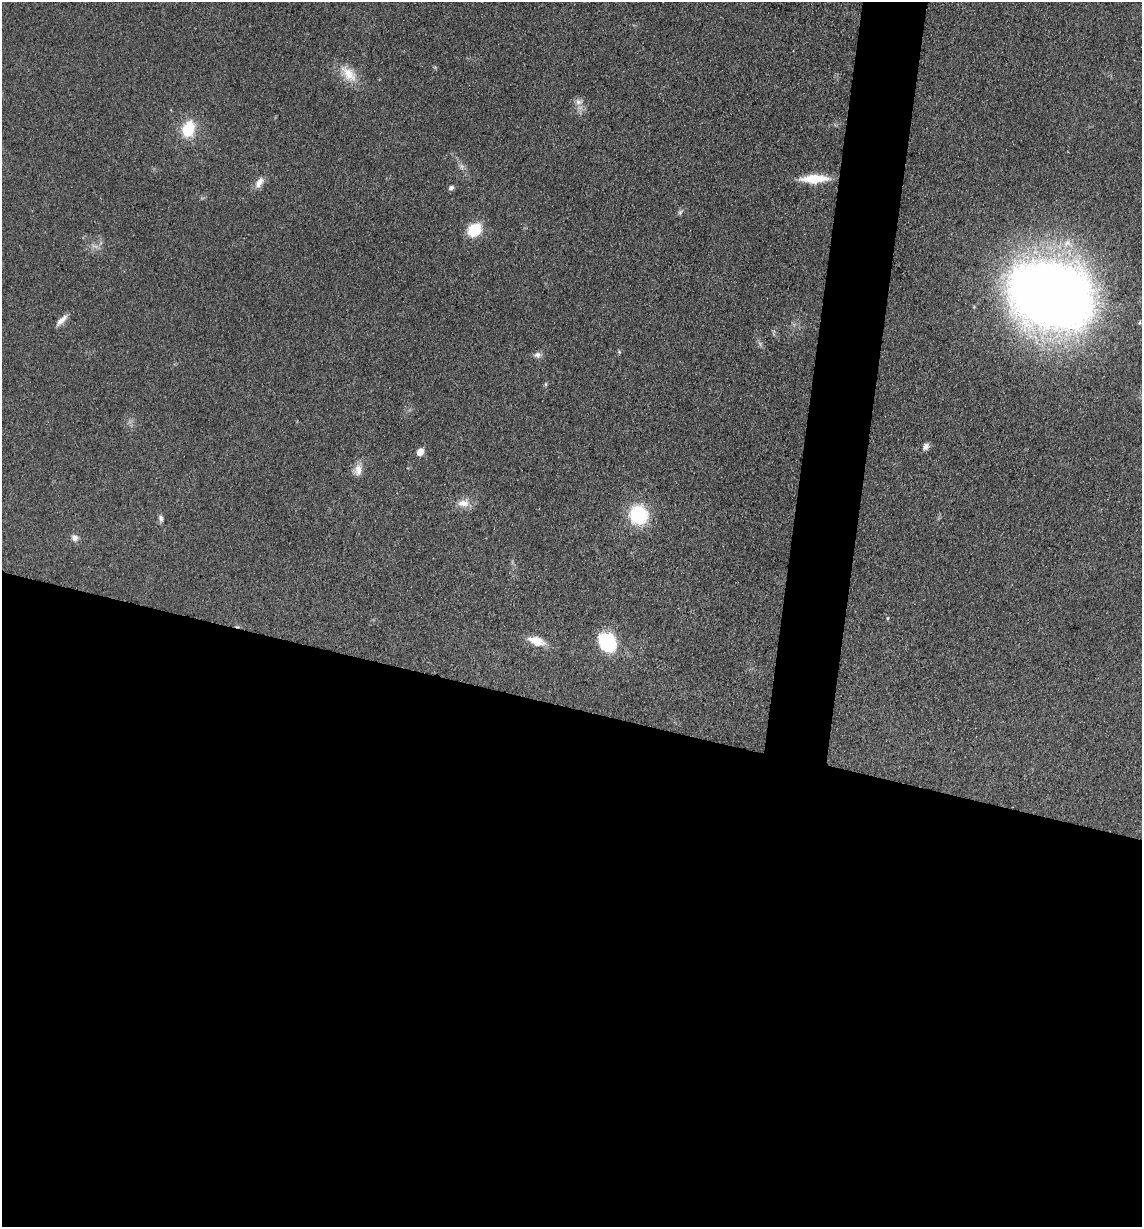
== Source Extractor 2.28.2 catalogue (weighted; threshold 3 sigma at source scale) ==
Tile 14 of 4 x 4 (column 2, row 4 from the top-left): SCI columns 1386-2525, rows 6-1230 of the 4932 x 4909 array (HDU 1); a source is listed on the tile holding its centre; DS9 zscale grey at full resolution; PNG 1144 x 1229 px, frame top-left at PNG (2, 2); no overlay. Shown black and unused: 46% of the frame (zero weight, under 3 of 4 exposures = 1% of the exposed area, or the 3 px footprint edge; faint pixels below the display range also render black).
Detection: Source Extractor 2.28.2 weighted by HDU 2 'WHT'; one run over the whole footprint, this tile lists its part. Background 0.103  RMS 0.0072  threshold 0.0324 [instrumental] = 3 sigma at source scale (4.5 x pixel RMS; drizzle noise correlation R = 1.50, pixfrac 1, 0.05/0.05 arcsec/px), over >= 5 px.
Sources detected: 25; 2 too faint to see at this stretch — not listed; the other 23 listed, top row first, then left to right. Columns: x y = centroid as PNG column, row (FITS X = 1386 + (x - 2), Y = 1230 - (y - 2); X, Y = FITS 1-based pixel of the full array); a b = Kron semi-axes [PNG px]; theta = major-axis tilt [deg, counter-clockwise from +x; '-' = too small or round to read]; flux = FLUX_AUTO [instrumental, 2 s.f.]
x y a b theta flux
349 74 28 14 -47 14
578 102 10 8 -20 4.1
188 129 16 11 72 27
814 179 29 9 2 21
259 183 17 9 58 5.7
451 188 6 5 - 2.2
680 212 7 6 - 1.5
474 230 14 12 42 24
1052 295 62 47 -17 1100
62 320 18 6 44 5
1139 323 5 4 - 1
537 355 10 7 4 3
546 384 6 4 89 0.92
926 447 10 6 67 2.8
420 452 8 6 53 6
358 470 15 11 85 6.6
464 503 17 11 5 7.8
638 515 18 17 - 45
161 519 9 6 -85 2.3
75 538 9 8 - 3.7
888 618 5 3 - 0.68
536 641 17 9 -18 13
608 642 22 17 -51 41